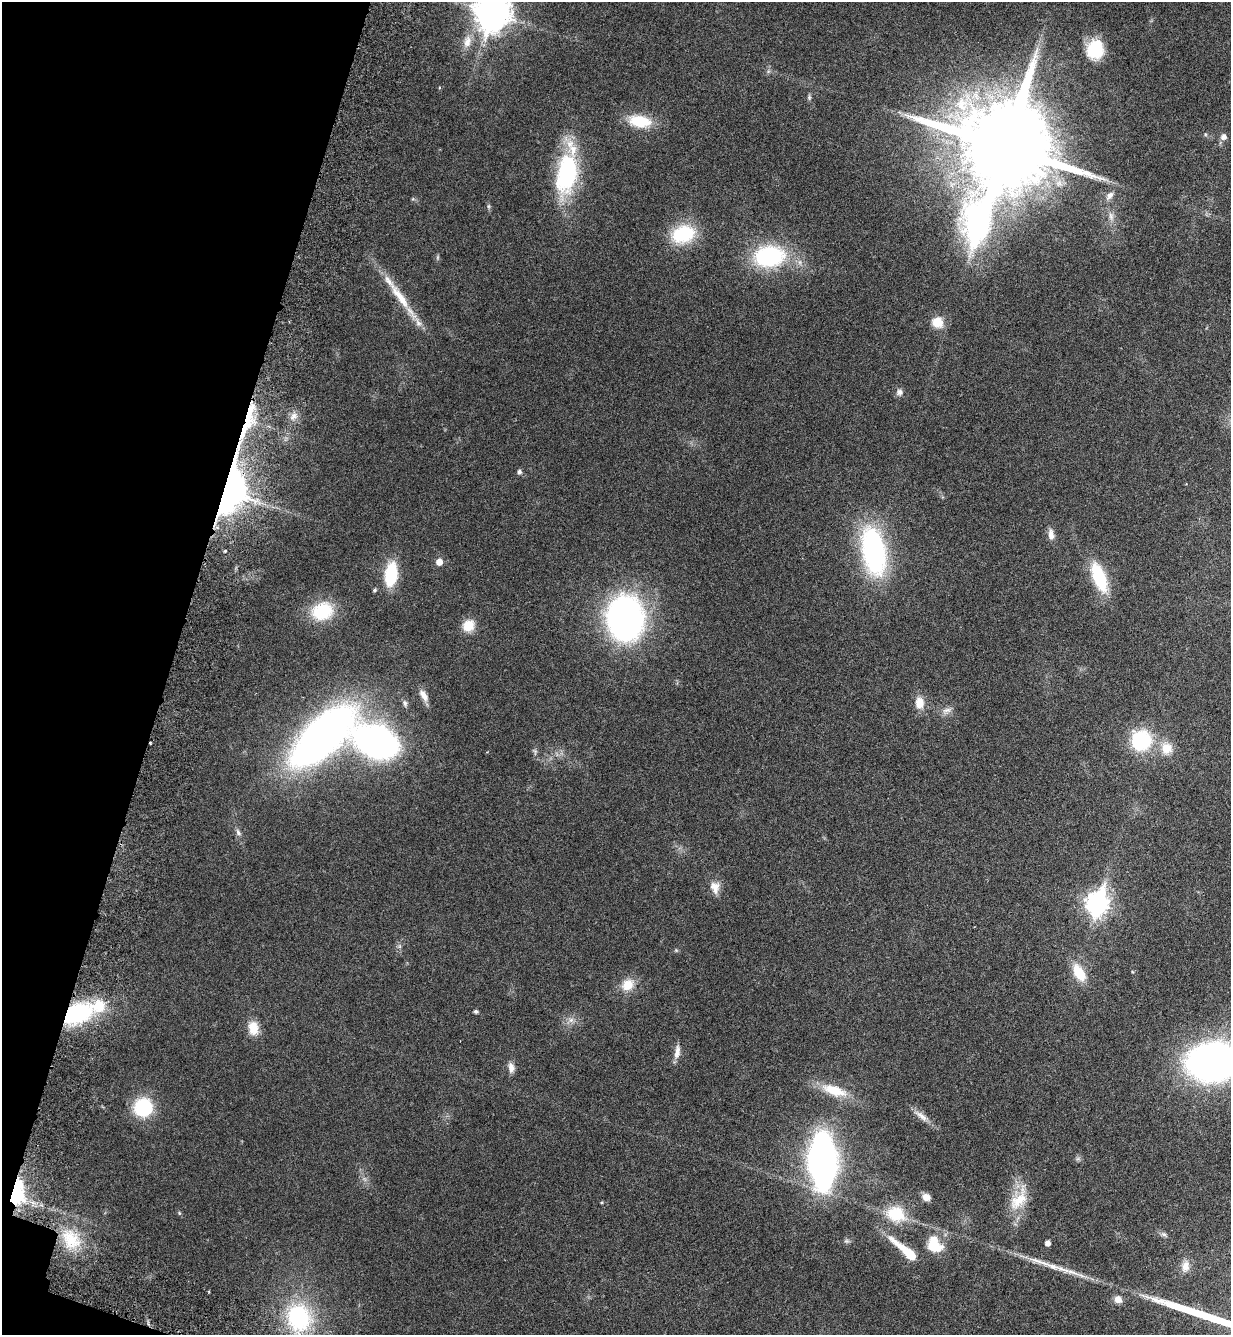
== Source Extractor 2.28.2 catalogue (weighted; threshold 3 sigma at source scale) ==
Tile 9 of 4 x 4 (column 1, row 3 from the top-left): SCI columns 223-1451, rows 1409-2741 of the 5486 x 5479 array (HDU 1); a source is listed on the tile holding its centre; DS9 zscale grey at full resolution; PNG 1233 x 1337 px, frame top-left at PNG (2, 2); no overlay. Shown black and unused: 14% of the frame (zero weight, under 3 of 6 exposures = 5% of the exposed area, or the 3 px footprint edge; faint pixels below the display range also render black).
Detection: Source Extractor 2.28.2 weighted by HDU 2 'WHT'; one run over the whole footprint, this tile lists its part. Background 0.0331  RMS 0.0029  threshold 0.012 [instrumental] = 3 sigma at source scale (4.09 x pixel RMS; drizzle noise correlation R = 1.36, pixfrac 0.8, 0.05/0.05 arcsec/px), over >= 5 px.
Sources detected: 72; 2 inside a brighter object's white glare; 1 cosmic-ray / hot-pixel residue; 1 long thin detection or spike segment (spike, bleed or trail) — not listed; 2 inside a brighter listed object's ellipse — not listed separately; the other 66 listed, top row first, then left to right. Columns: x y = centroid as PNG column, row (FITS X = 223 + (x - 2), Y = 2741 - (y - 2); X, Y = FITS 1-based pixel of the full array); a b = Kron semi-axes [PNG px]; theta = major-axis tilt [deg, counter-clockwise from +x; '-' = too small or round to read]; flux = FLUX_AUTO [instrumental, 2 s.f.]
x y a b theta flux
492 13 13 11 71 490
467 42 18 10 75 2.7
1095 50 22 18 71 10
809 97 7 5 90 0.47
640 121 27 14 -10 8.2
1205 134 6 3 -72 0.29
1223 137 6 6 - 1.4
1005 147 30 25 70 6100
566 174 46 23 80 30
1109 195 11 7 48 1.4
1111 216 11 6 -80 1.3
683 234 28 20 17 13
769 256 32 22 5 26
400 297 52 10 -54 8.2
937 322 14 13 - 3.8
899 392 9 8 - 1
294 416 12 7 53 1.5
245 427 83 13 65 100
519 472 5 5 - 0.76
227 491 22 13 72 300
1051 535 13 7 -83 1.7
873 551 46 22 -80 49
439 562 6 5 - 2.3
391 574 16 8 82 19
1099 577 30 12 -68 14
375 590 5 4 - 0.43
322 611 26 21 21 12
625 618 29 23 -87 130
468 626 15 13 45 3.9
424 695 16 8 -59 1.9
405 703 8 6 -72 0.74
919 703 14 11 -84 3.3
947 710 13 7 15 1.4
322 736 53 22 43 200
1141 740 17 16 - 21
376 741 28 18 -24 120
1167 748 17 16 - 4.3
238 832 10 5 -59 0.83
715 887 17 12 -80 2.5
1097 903 10 8 72 160
1079 972 17 9 -61 7.4
628 985 17 14 38 4
476 1011 5 4 - 0.61
76 1013 34 20 21 25
571 1020 8 5 45 0.88
253 1028 17 12 -83 3.8
677 1052 18 7 80 1.8
1212 1062 29 22 2 180
511 1067 13 7 -83 1.6
834 1090 36 13 -18 7.3
143 1107 17 17 - 15
922 1116 20 7 -40 2.1
822 1161 32 15 -88 150
14 1191 36 10 56 8.4
926 1197 9 7 -28 1.9
1019 1200 35 17 51 7.5
602 1202 5 3 - 0.25
896 1214 23 18 -20 9.7
1164 1234 8 6 -24 0.7
71 1239 32 23 -53 11
1047 1243 5 4 - 1.3
934 1245 20 15 -53 7.8
907 1252 39 8 -40 9
1185 1266 16 11 80 2.3
1118 1299 9 8 - 1.9
299 1318 33 28 -80 25
Overlapping masked pixels (flux is a lower limit): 4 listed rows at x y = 245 427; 227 491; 76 1013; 14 1191
Isophote crosses this tile's border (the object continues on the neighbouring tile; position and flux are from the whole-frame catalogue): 2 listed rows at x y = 492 13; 1212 1062
Unlisted compact peaks at least as high as the median listed source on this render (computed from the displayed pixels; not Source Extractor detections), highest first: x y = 488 206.